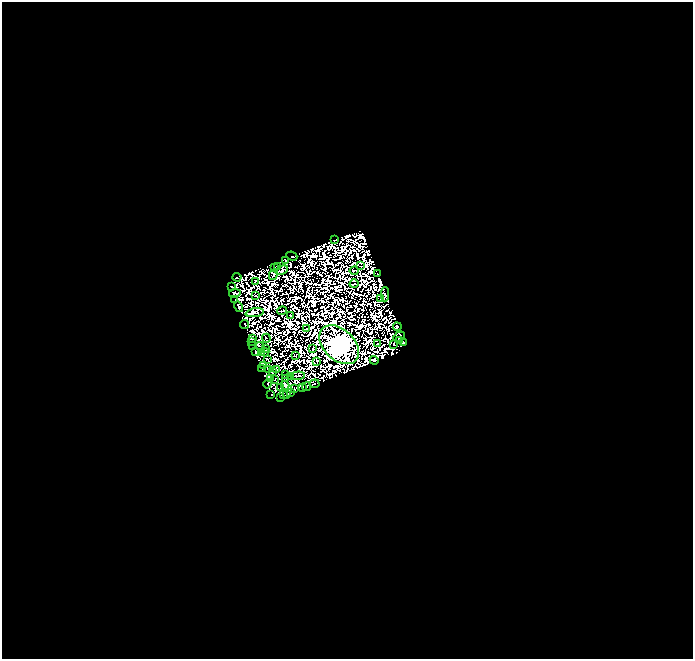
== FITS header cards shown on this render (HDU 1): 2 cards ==
NAXIS1  =                  691
NAXIS2  =                  657

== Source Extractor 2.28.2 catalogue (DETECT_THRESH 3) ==
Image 691 x 657 px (HDU 1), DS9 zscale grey, 1 PNG px = 1 image px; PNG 695 x 661 px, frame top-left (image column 1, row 657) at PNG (2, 2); each listed source drawn as its Kron ellipse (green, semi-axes under 4 px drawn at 4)
Background 0.44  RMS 3.9e-04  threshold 0.00116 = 3 sigma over >= 5 px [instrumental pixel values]
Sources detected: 159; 90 with non-positive FLUX_AUTO (blend fragments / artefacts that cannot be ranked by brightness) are neither listed nor drawn; the other 69 listed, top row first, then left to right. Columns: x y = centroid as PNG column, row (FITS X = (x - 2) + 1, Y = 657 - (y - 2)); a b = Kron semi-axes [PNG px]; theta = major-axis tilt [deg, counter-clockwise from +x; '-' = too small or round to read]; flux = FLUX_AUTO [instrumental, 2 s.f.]
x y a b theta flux
335 240 4 2 - 2.3
292 256 5 3 - 0.44
286 260 2 2 - 24
361 266 2 2 - 3.1
274 267 2 2 - 7.9
278 267 3 2 - 4.4
282 270 6 3 19 2.8
354 271 4 2 - 3.8
378 273 2 2 - 5.3
273 275 5 2 - 4.3
237 277 4 3 - 12
255 281 3 2 - 15
354 284 4 2 - 6.8
231 286 4 2 - 1.3
235 293 6 3 8 61
385 294 7 3 90 20
256 296 3 3 - 12
380 299 2 2 - 13
235 300 3 2 - 12
239 307 5 3 - 50
282 311 5 2 - 19
255 313 9 3 8 17
291 315 3 2 - 2.8
245 325 4 3 - 14
397 327 4 4 - 38
306 329 2 2 - 12
399 336 6 4 31 23
266 338 4 2 - 14
252 339 3 2 - 2.8
400 341 3 2 - 7.7
252 342 3 2 - 12
404 343 3 2 - 23
377 344 3 2 - 4.1
394 344 2 2 - 5.7
252 345 2 2 - 1.5
339 345 23 15 -44 57000
260 346 5 2 - 5
266 348 4 2 - 3.8
313 349 2 2 - 9.4
256 352 3 2 - 25
265 352 4 2 - 2.1
261 353 3 2 - 3.7
295 356 3 2 - 5.5
267 360 3 2 - 8
374 360 4 3 - 29
317 361 2 2 - 6.7
264 366 3 2 - 8.2
262 368 3 2 - 7.6
269 369 3 2 - 12
277 370 3 2 - 16
272 371 3 2 - 2.2
285 375 4 2 - 6.7
290 376 4 2 - 2.3
298 376 7 3 5 9
286 378 3 2 - 1.8
271 379 4 3 - 5.7
275 380 3 2 - 0.18
268 384 5 2 - 13
315 384 5 3 - 47
285 385 4 3 - 23
306 387 4 2 - 13
281 388 4 2 - 10
295 388 2 2 - 8.7
303 388 4 2 - 17
291 393 3 2 - 21
283 394 4 2 - 5.9
287 394 4 2 - 26
271 395 2 2 - 15
281 397 3 2 - 4.4
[90 non-positive-flux detections neither listed nor drawn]